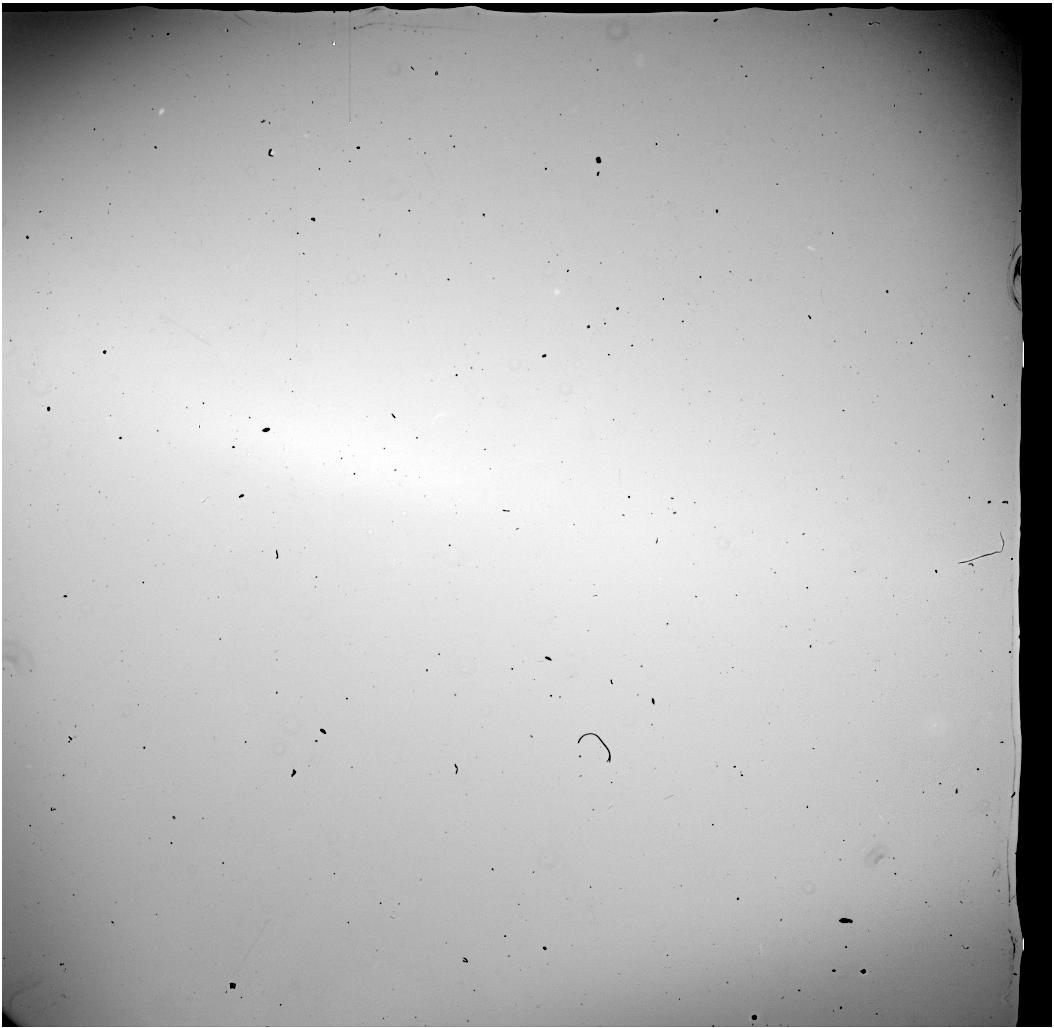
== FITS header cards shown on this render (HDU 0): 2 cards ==
NAXIS1  =                 1050 / length of data axis 1
NAXIS2  =                 1024 / length of data axis 2

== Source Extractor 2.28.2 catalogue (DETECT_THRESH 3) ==
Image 1050 x 1024 px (HDU 0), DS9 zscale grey, 1 PNG px = 1 image px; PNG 1054 x 1028 px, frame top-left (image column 1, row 1024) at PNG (2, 3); no overlay
Background 19800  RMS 120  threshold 350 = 3 sigma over >= 5 px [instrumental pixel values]
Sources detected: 14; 3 with non-positive FLUX_AUTO (blend fragments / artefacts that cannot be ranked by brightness) are not listed; the other 11 listed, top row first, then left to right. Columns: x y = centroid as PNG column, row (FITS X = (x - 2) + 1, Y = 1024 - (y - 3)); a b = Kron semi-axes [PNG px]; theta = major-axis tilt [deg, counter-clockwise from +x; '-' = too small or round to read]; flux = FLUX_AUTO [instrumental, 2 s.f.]
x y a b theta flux
4 13 4 2 - 8800
334 44 3 3 - 27000
161 111 7 4 57 28000
350 122 2 2 - 4000
273 152 3 2 - 9000
810 248 9 3 -27 11000
557 291 8 7 - 19000
197 426 8 3 -81 15000
255 426 11 7 41 83000
295 432 10 7 75 66000
285 439 18 8 -20 130000
At the frame edge (FLAGS 8, measured only in part): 1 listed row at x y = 4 13
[3 non-positive-flux detections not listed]